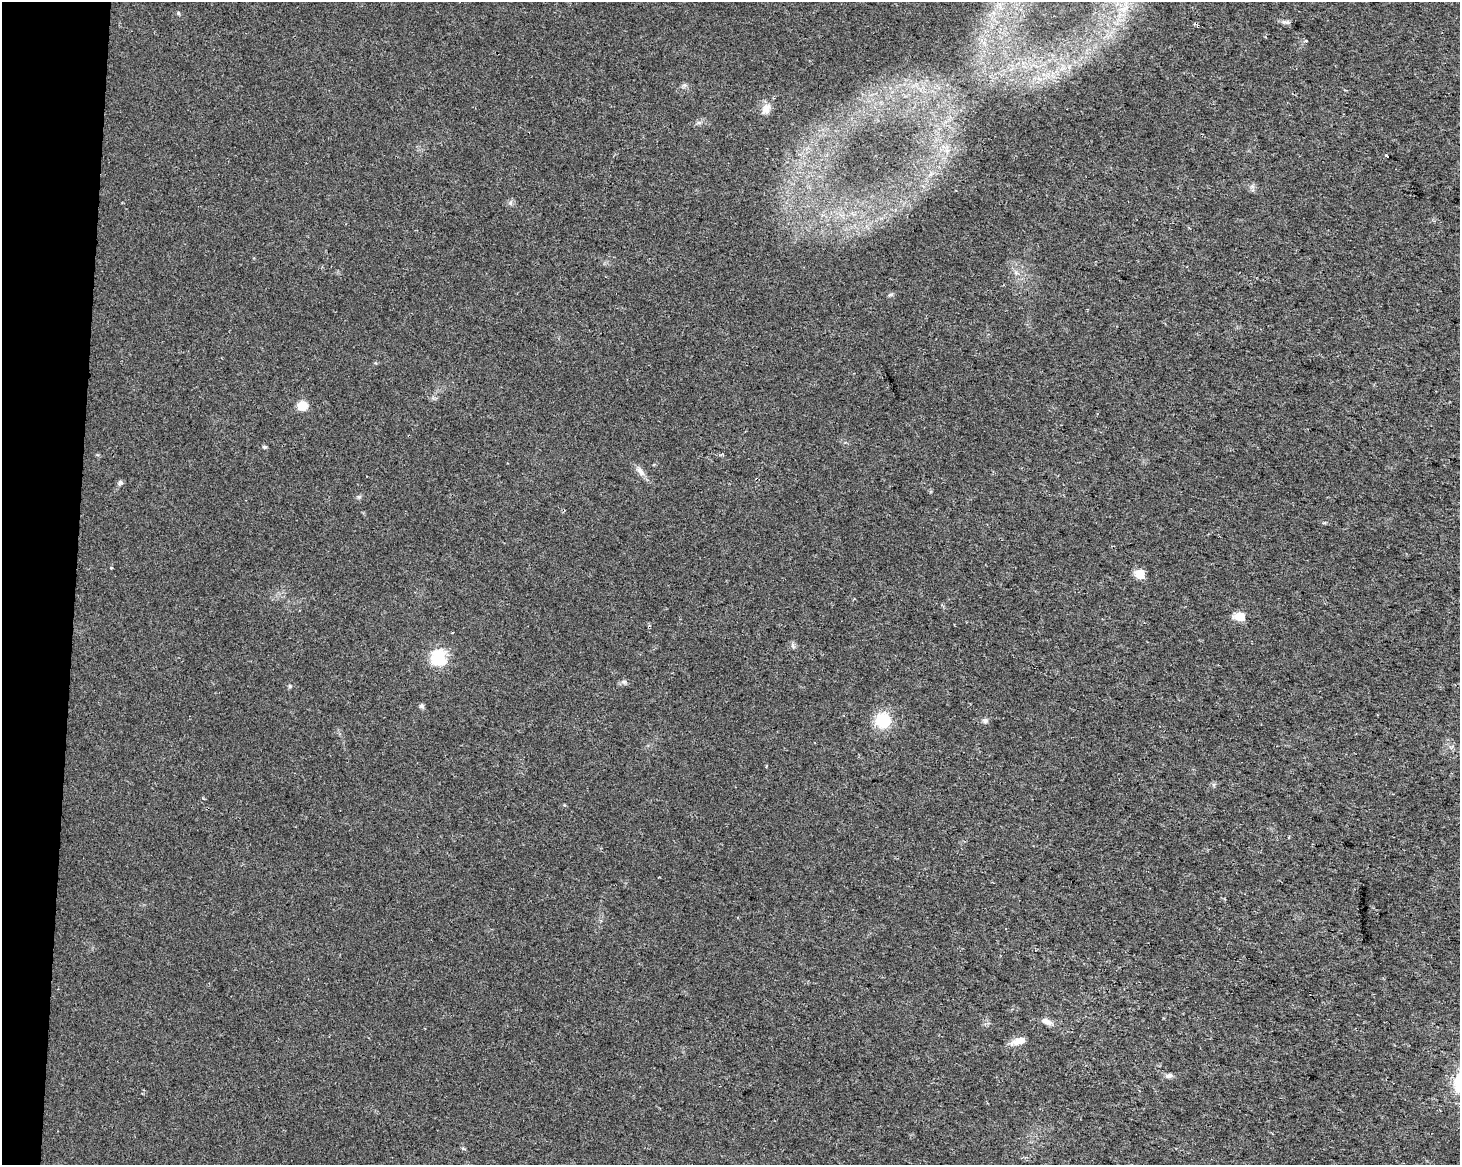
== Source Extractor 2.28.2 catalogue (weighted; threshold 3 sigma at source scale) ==
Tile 7 of 3 x 4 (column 1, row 3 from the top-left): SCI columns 286-1743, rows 1164-2326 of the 4889 x 4662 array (HDU 1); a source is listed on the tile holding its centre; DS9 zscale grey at full resolution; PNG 1462 x 1167 px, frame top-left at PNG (2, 2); no overlay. Shown black and unused: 5% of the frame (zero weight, under 2 of 3 exposures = <1% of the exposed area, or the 3 px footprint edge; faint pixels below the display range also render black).
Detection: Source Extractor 2.28.2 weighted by HDU 2 'WHT'; one run over the whole footprint, this tile lists its part. Background 0.0254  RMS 0.0053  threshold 0.0239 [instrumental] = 3 sigma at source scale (4.5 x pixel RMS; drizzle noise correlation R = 1.50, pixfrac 1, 0.0396/0.0396 arcsec/px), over >= 5 px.
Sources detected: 26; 1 cosmic-ray / hot-pixel residue — not listed; the other 25 listed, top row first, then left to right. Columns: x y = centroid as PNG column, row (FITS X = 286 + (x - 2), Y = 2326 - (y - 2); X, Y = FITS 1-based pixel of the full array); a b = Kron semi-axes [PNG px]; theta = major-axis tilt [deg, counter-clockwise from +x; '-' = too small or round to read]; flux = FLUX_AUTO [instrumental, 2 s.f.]
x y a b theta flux
1124 9 14 6 23 4.4
178 13 6 3 -71 0.55
1286 22 12 5 -5 1.5
684 85 7 5 -41 1.1
766 109 15 11 62 5
1386 156 3 3 - 2.2
510 203 8 5 72 1.3
1016 273 7 4 -19 1.1
302 406 9 8 - 8.2
264 447 6 4 -19 0.77
640 471 16 7 -49 3.2
120 482 6 6 - 1.4
111 568 3 3 - 0.68
1140 574 6 5 - 18
1240 617 6 5 - 20
793 646 9 5 -64 1.2
439 657 7 6 - 95
624 682 7 4 1 1.1
290 686 6 4 -71 0.63
421 706 6 6 - 1.2
883 720 16 15 - 18
985 721 8 6 -1 1.5
1046 1022 14 7 -18 3.3
1019 1041 19 8 17 5
1168 1076 9 6 7 1.7